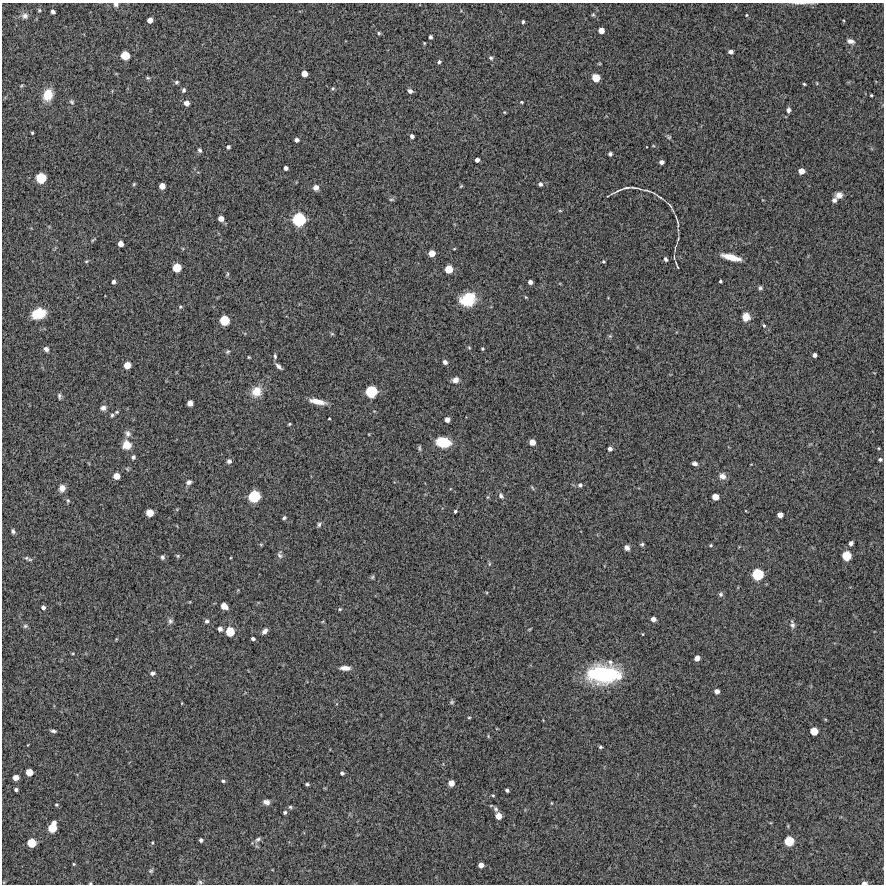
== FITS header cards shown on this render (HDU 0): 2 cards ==
NAXIS1  =                  882 /Length X axis
NAXIS2  =                  882 /Length Y axis

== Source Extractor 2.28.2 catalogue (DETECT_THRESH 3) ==
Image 882 x 882 px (HDU 0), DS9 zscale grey, 1 PNG px = 1 image px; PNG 886 x 886 px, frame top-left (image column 1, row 882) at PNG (2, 3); no overlay
Background 14700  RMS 340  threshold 1020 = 3 sigma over >= 5 px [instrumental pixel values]
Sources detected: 201; all 201 listed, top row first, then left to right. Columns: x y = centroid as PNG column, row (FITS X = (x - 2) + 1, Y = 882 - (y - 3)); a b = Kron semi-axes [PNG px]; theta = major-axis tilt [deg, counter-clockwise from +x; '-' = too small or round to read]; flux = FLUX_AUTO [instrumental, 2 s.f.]
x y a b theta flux
802 3 11 4 -4 5.9e+04
116 4 6 5 - 5.5e+04
39 10 4 4 - 2.4e+04
53 12 4 4 - 7.2e+04
593 15 4 4 - 2.9e+04
746 15 3 3 - 1.8e+04
25 16 8 7 - 8.8e+04
150 20 5 5 - 1.4e+05
523 22 4 3 - 3.6e+04
601 30 5 5 - 1.6e+05
379 33 5 4 - 2.7e+04
430 37 4 3 - 5.0e+04
850 41 9 6 -14 9.5e+04
731 52 4 4 - 8.1e+04
125 55 7 6 - 3.8e+05
491 58 5 5 - 4.1e+04
439 62 5 4 - 4.1e+04
304 74 5 5 - 1.7e+05
148 78 6 5 - 3.5e+04
596 78 7 6 - 3.0e+05
176 82 6 5 - 3.9e+04
804 84 3 3 - 2.5e+04
333 88 5 4 - 3.1e+04
183 90 6 5 - 4.8e+04
410 91 5 4 - 6.1e+04
48 95 12 10 72 4.0e+05
871 95 3 2 - 2.2e+04
72 102 7 6 - 4.4e+04
522 102 4 3 - 2.5e+04
186 103 5 5 - 1.2e+05
788 110 7 5 82 6.7e+04
504 112 3 2 - 1.7e+04
32 133 3 2 - 2.4e+04
412 136 4 4 - 7.1e+04
669 137 6 5 - 3.5e+04
297 140 4 4 - 7.1e+04
228 147 4 4 - 5.0e+04
200 150 5 4 - 4.3e+04
610 154 4 4 - 4.8e+04
477 160 4 4 - 8.0e+04
661 162 4 4 - 7.6e+04
286 168 4 4 - 6.6e+04
801 171 5 5 - 1.6e+05
41 178 8 8 - 5.4e+05
134 184 5 4 - 2.5e+04
540 184 5 4 - 5.7e+04
162 186 5 5 - 1.7e+05
461 186 5 3 - 2.2e+04
316 187 6 6 - 1.1e+05
635 188 23 3 -10 8.7e+04
618 191 20 2 25 6.5e+04
839 195 8 7 - 1.2e+05
660 197 12 3 -32 5.6e+04
391 199 7 3 0 2.7e+04
834 200 5 5 - 7.4e+04
670 205 11 2 -51 3.5e+04
560 211 6 4 -1 2.3e+04
221 219 5 5 - 1.3e+05
299 219 11 11 - 9.3e+05
678 223 15 3 -84 5.2e+04
93 240 8 3 45 2.8e+04
121 244 5 5 - 1.4e+05
454 249 5 3 - 1.8e+04
432 253 6 5 - 2.0e+05
674 257 9 2 90 2.8e+04
731 257 18 5 -14 3.8e+05
666 259 4 3 - 4.9e+04
86 261 5 4 - 2.5e+04
603 261 4 4 - 2.7e+04
177 268 7 7 - 3.6e+05
449 269 6 6 - 3.1e+05
227 274 6 4 61 2.8e+04
113 281 4 4 - 5.9e+04
720 281 3 3 - 3.0e+04
530 282 4 4 - 8.3e+04
760 288 5 5 - 4.1e+04
526 297 4 3 - 2.1e+04
468 299 16 13 20 6.4e+05
180 307 5 4 - 2.9e+04
39 314 12 9 18 5.9e+05
746 317 8 7 - 2.4e+05
224 320 7 7 - 4.7e+05
764 325 5 3 - 3.1e+04
332 334 6 4 -18 2.7e+04
610 336 5 5 - 2.9e+04
469 348 5 4 - 2.6e+04
46 349 6 5 - 7.3e+04
482 349 4 3 - 2.6e+04
228 352 6 5 - 3.3e+04
815 355 4 4 - 7.0e+04
275 356 8 4 -83 4.5e+04
249 357 4 3 - 2.1e+04
445 362 5 4 - 7.9e+04
127 365 6 5 - 2.3e+05
279 366 9 4 -42 7.4e+04
455 380 7 6 - 1.3e+05
257 391 11 11 - 3.4e+05
371 391 9 9 - 7.0e+05
59 396 7 4 -86 4.4e+04
317 401 20 6 -12 2.5e+05
190 403 5 5 - 1.5e+05
103 408 7 6 - 8.0e+04
117 412 5 4 - 3.0e+04
112 415 5 4 - 3.4e+04
329 419 3 2 - 1.8e+04
447 420 5 4 - 1.1e+05
289 424 4 3 - 2.4e+04
128 433 9 8 - 8.1e+04
443 442 14 9 -9 6.8e+05
532 442 5 5 - 1.7e+05
127 445 9 9 - 2.8e+05
419 448 7 4 -85 3.8e+04
879 448 4 2 - 1.7e+04
610 449 5 4 - 7.5e+04
133 457 5 5 - 4.7e+04
880 459 4 3 - 4.0e+04
229 461 5 5 - 7.4e+04
695 463 5 4 - 7.2e+04
116 476 5 5 - 2.0e+05
722 476 8 7 - 1.2e+05
189 482 8 6 23 6.8e+04
580 485 6 5 - 5.3e+04
62 488 7 6 - 1.4e+05
532 488 8 3 -46 2.7e+04
254 496 9 8 - 7.3e+05
501 496 9 6 -66 7.1e+04
488 497 5 3 - 2.5e+04
715 497 6 5 - 2.0e+05
68 500 6 4 -89 3.0e+04
455 511 3 3 - 3.4e+04
150 513 6 6 - 2.6e+05
780 515 5 5 - 1.4e+05
284 518 4 3 - 4.0e+04
319 524 6 5 - 4.4e+04
13 531 6 4 -75 4.7e+04
851 543 5 4 - 7.6e+04
261 544 6 4 18 2.3e+04
642 544 4 4 - 3.8e+04
711 545 4 3 - 2.8e+04
627 548 6 6 - 8.1e+04
280 555 11 6 -84 6.7e+04
178 556 6 5 - 3.2e+04
847 556 7 7 - 4.2e+05
162 557 6 5 - 5.2e+04
26 558 7 5 -20 4.4e+04
489 564 6 3 72 2.9e+04
758 574 9 9 - 6.5e+05
372 577 6 5 - 3.1e+04
721 594 6 6 - 4.6e+04
224 606 6 5 - 2.1e+05
43 607 4 4 - 7.0e+04
340 609 4 4 - 2.5e+04
653 619 5 4 - 9.8e+04
170 621 8 6 81 6.2e+04
207 621 4 4 - 5.3e+04
792 625 10 6 -80 7.5e+04
25 626 7 5 0 4.0e+04
220 629 5 4 - 8.8e+04
265 631 6 4 47 8.4e+04
230 632 8 7 - 4.0e+05
253 639 4 3 - 4.7e+04
73 653 5 3 - 2.1e+04
697 658 5 5 - 1.3e+05
345 668 11 5 -1 1.5e+05
152 673 6 4 7 6.0e+04
603 674 30 17 -1 2.2e+06
717 691 5 4 - 9.6e+04
452 702 6 5 - 3.6e+04
182 703 3 2 - 1.4e+04
469 717 5 3 - 2.1e+04
53 731 6 3 -10 4.7e+04
814 731 6 6 - 2.8e+05
600 747 4 4 - 3.4e+04
29 772 6 6 - 2.5e+05
342 773 4 4 - 4.6e+04
16 777 5 5 - 1.5e+05
223 781 4 3 - 3.6e+04
451 783 5 5 - 1.6e+05
307 784 4 3 - 3.6e+04
16 790 4 3 - 4.9e+04
507 790 4 3 - 4.7e+04
493 795 4 4 - 2.4e+04
266 802 7 5 -11 1.1e+05
551 803 4 3 - 1.7e+04
56 805 5 4 - 2.7e+04
290 807 5 4 - 3.1e+04
496 809 7 6 - 5.3e+04
285 812 4 4 - 4.2e+04
499 816 5 5 - 1.8e+05
52 827 9 6 70 4.1e+05
258 839 9 6 31 6.4e+04
201 840 4 4 - 5.0e+04
789 841 7 7 - 4.6e+05
32 843 7 7 - 3.8e+05
152 843 4 4 - 2.1e+04
74 864 4 3 - 2.2e+04
481 865 5 4 - 1.2e+05
151 871 7 5 21 3.4e+04
200 882 7 5 13 4.1e+04
90 883 4 3 - 2.3e+04
864 883 6 4 2 6.5e+04
At the frame edge (FLAGS 8, measured only in part): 4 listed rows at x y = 802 3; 116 4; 90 883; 864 883